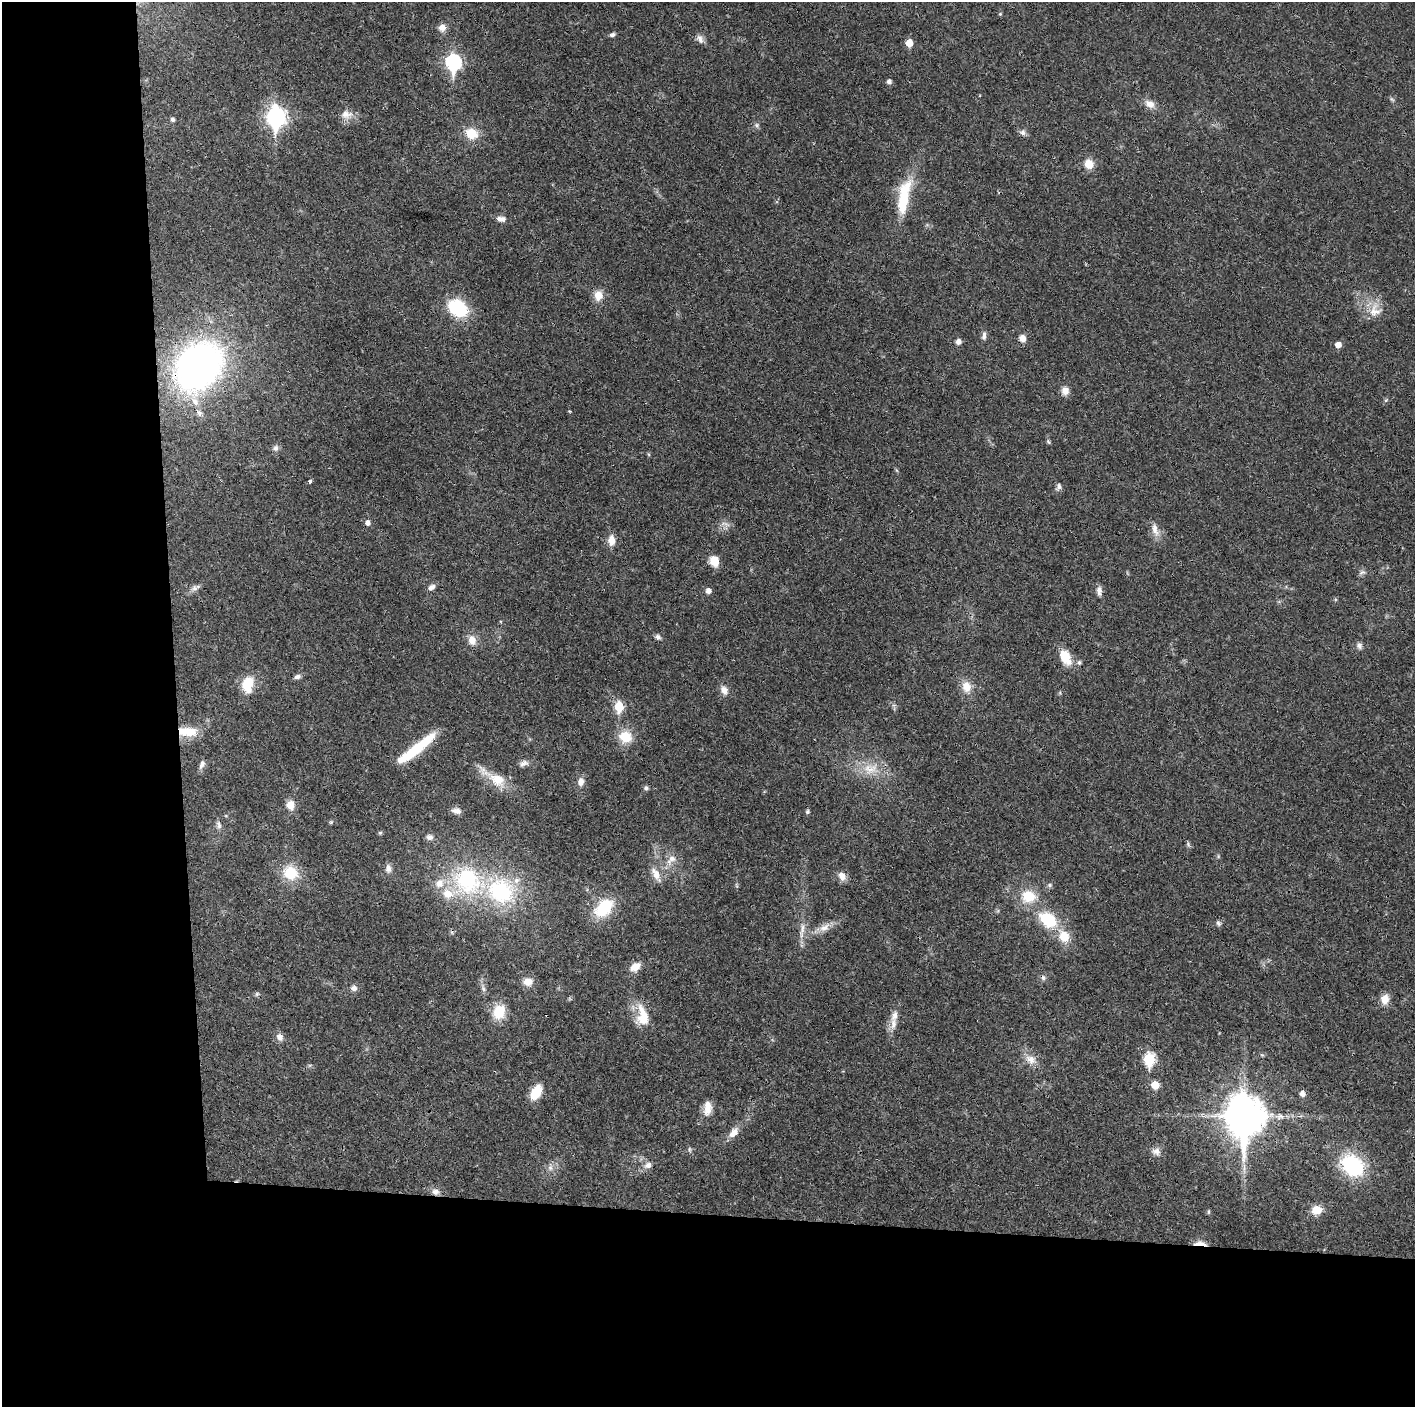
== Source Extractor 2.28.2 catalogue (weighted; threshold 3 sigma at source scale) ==
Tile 7 of 3 x 3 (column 1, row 3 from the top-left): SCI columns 1-1413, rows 1-1405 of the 4239 x 4216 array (HDU 1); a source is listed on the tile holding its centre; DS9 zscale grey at full resolution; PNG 1417 x 1409 px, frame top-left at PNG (2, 2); no overlay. Shown black and unused: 24% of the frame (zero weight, under 3 of 4 exposures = <1% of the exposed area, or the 3 px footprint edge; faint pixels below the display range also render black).
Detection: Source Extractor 2.28.2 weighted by HDU 2 'WHT'; one run over the whole footprint, this tile lists its part. Background 0.0269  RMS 0.0024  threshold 0.0106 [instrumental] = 3 sigma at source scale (4.5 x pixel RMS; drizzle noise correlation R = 1.50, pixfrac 1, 0.05/0.05 arcsec/px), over >= 5 px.
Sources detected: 119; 1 too faint to see at this stretch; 2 cosmic-ray / hot-pixel residue — not listed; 4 inside a brighter listed object's ellipse — not listed separately; the other 112 listed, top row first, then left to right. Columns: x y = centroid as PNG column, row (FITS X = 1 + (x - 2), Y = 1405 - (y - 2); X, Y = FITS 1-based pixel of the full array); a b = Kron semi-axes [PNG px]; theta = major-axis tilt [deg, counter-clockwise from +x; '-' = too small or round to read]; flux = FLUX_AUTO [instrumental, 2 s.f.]
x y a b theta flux
1000 14 5 4 - 0.26
442 28 9 9 - 1.4
612 35 8 5 21 0.57
700 39 13 8 -63 1.1
909 43 5 5 - 3.5
453 62 8 7 - 44
889 82 5 5 - 0.85
1150 104 13 9 -30 2
346 114 17 12 -1 2.3
276 117 9 7 -90 100
173 119 5 4 - 0.68
757 125 7 6 - 0.53
1022 132 9 8 - 0.84
471 133 14 12 -28 4.4
1089 164 10 9 - 3
904 197 50 14 79 10
501 219 13 7 -6 1.3
598 295 13 10 90 2.5
458 308 17 13 -34 15
1375 311 21 18 73 4.2
984 336 12 6 82 0.88
1022 338 9 7 -62 1.5
958 342 6 6 - 1.2
1338 345 6 5 - 1.7
199 366 44 34 47 99
1065 391 10 9 - 1.6
1386 400 6 4 71 0.33
569 411 5 3 - 0.18
199 413 10 6 -66 0.83
1049 442 7 4 -50 0.36
275 448 8 8 - 0.8
310 481 4 3 - 1
1058 487 10 6 72 0.79
367 523 6 5 - 1.1
724 523 11 5 -1 0.91
1155 528 16 7 -82 1.8
611 540 12 8 89 2.3
714 561 11 9 -74 3.6
1362 572 10 6 19 0.7
431 587 9 7 35 1
194 588 11 7 36 1.1
708 591 5 5 - 1.2
1099 591 11 6 -86 1.1
658 637 7 6 - 0.71
472 640 11 9 -75 2.2
1359 646 9 8 - 0.83
1065 657 16 9 -62 5.4
1079 662 6 5 - 0.47
297 677 9 6 13 0.79
247 685 19 12 83 6
966 686 14 11 -77 3
724 690 12 9 -65 1.7
619 707 6 5 - 11
187 732 24 11 -2 5.4
625 737 16 14 -14 5.1
415 749 47 9 38 12
524 763 13 7 25 1.1
202 764 12 6 67 0.98
870 769 25 17 12 5.6
497 779 28 17 -29 5.8
581 782 10 7 85 1.5
646 788 6 6 - 0.48
290 805 11 9 -77 2.3
456 811 12 7 -11 1.3
807 812 6 5 - 0.4
219 825 12 6 -76 0.9
380 833 5 5 - 0.34
430 837 9 7 1 1
1188 845 8 5 -71 0.46
1218 856 6 4 -73 0.27
671 860 19 10 48 2.5
388 868 10 8 90 1.3
290 873 19 17 -32 6.7
656 874 20 8 -61 2.3
842 876 11 8 -64 1.7
467 881 43 39 -51 27
1050 885 6 5 - 0.47
1028 896 18 16 -3 6
604 908 22 14 44 10
1048 920 21 15 -38 9.4
1218 923 7 6 - 0.55
824 927 19 9 35 2.3
802 928 19 6 82 1.9
1064 936 16 13 -62 4.5
635 967 12 8 34 2.7
528 982 12 9 7 2.2
353 988 8 7 - 0.99
483 988 10 6 -74 0.83
257 994 6 5 - 0.4
1385 999 12 10 80 2.2
499 1012 17 14 71 5.5
642 1016 29 15 -81 5.7
893 1024 19 8 78 2.1
280 1037 11 8 -62 1.3
1262 1055 5 5 - 0.29
1031 1059 16 12 -29 2.5
1149 1059 7 6 - 20
1155 1085 6 5 - 4.5
536 1092 16 9 59 5.4
1302 1094 6 5 - 1.3
707 1108 19 10 83 2.7
1244 1116 16 12 -89 580
733 1132 15 9 48 2.2
689 1149 8 4 -89 0.41
1156 1151 11 9 -12 1.4
648 1165 11 9 20 1.4
1352 1165 23 17 -41 20
550 1168 9 6 -89 0.9
435 1192 11 8 -9 1.3
1316 1210 12 10 15 2.9
1208 1212 6 4 90 0.3
1200 1243 16 5 -3 1.7
Overlapping masked pixels (flux is a lower limit): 6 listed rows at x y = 199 366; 187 732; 415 749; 1244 1116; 435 1192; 1200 1243